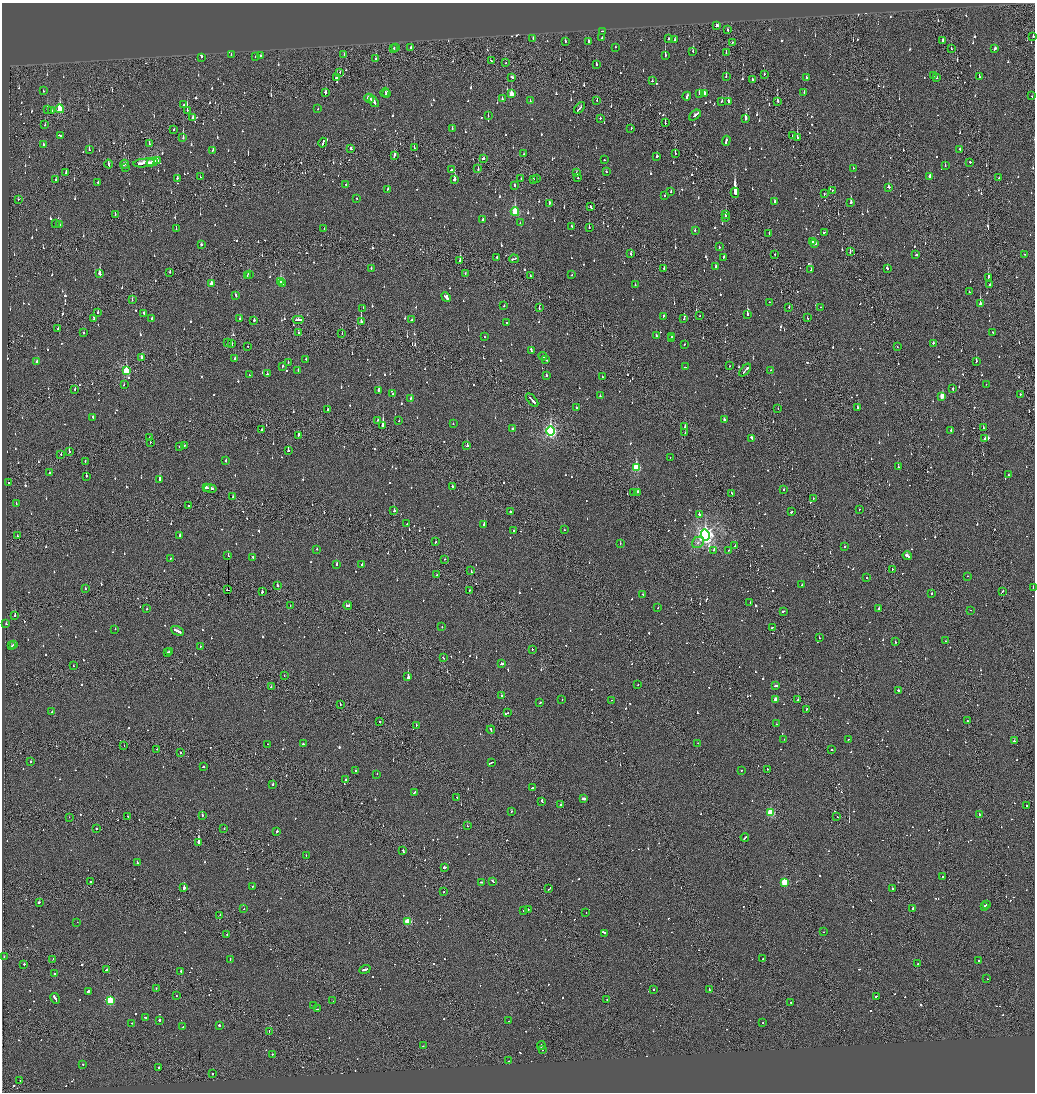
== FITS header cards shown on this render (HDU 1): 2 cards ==
NAXIS1  =                 2065
NAXIS2  =                 2180

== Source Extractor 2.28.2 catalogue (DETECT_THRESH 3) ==
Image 2065 x 2180 px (HDU 1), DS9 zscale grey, zoomed out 1/2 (1 PNG px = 2 x 2 image px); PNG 1037 x 1094 px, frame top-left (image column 1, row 2179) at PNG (2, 3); each listed source drawn as its Kron ellipse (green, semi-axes under 4 px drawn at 4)
Background -0.134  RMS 0.096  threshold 0.288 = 3 sigma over >= 5 px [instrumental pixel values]
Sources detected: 1526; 109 cannot appear on this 1/2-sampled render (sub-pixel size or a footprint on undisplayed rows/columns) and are neither listed nor drawn; of the other 1417, the 500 brightest by FLUX_AUTO listed and drawn (917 fainter detections omitted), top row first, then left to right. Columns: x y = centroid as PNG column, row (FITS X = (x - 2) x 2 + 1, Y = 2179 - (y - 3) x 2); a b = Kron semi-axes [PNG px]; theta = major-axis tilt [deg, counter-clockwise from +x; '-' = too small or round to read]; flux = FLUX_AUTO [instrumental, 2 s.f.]
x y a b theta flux
717 26 3 2 - 110
728 30 2 2 - 74
602 31 2 2 - 90
1033 36 2 2 - 120
602 37 3 2 - 110
533 38 2 2 - 85
668 39 2 2 - 94
675 40 2 2 - 87
565 41 3 2 - 77
588 41 3 2 - 100
942 41 3 1 - 240
732 42 2 1 - 95
411 47 3 2 - 99
615 47 2 2 - 88
396 48 3 2 - 93
951 48 2 2 - 70
394 49 3 2 - 200
995 49 3 2 - 92
693 51 3 2 - 280
726 52 2 1 - 59
231 54 2 1 - 92
344 54 2 2 - 71
260 55 2 2 - 110
665 55 4 2 - 350
256 56 2 2 - 58
202 57 2 2 - 60
376 59 2 2 - 72
491 61 2 1 - 70
506 63 2 1 - 57
596 64 2 2 - 170
340 72 2 1 - 60
764 74 2 1 - 74
726 76 2 2 - 67
933 76 2 2 - 63
336 77 4 2 - 210
512 77 4 2 - 110
806 77 2 2 - 58
979 77 3 2 - 79
936 78 3 2 - 63
752 80 2 1 - 400
652 81 2 2 - 63
43 91 2 2 - 110
385 92 4 2 - 58
804 92 2 2 - 120
325 93 3 2 - 360
699 93 3 1 - 110
704 93 3 3 - 140
386 94 2 2 - 200
511 94 3 2 - 340
687 96 4 2 - 180
1032 96 2 1 - 140
369 98 5 2 - 210
502 99 2 2 - 78
597 100 2 1 - 67
530 101 2 2 - 72
722 101 2 2 - 67
728 101 3 2 - 330
778 101 3 2 - 110
374 102 6 2 -53 210
184 104 2 1 - 61
580 108 7 2 49 330
60 109 4 3 - 850
318 109 2 2 - 58
47 110 3 2 - 170
187 110 4 1 - 280
52 111 4 2 - 87
695 115 7 2 38 520
488 116 2 2 - 77
193 117 3 2 - 93
600 118 2 2 - 78
745 118 3 2 - 1100
665 123 4 2 - 95
45 125 3 2 - 110
631 128 2 2 - 110
174 129 2 2 - 75
452 129 3 2 - 99
60 136 3 2 - 330
792 136 3 1 - 270
183 138 3 2 - 300
798 138 3 3 - 320
726 141 5 2 - 150
149 143 4 2 - 130
323 143 5 2 - 350
43 144 3 2 - 110
351 148 3 2 - 130
414 148 3 1 - 120
89 150 2 2 - 210
213 150 3 2 - 87
960 150 2 2 - 190
675 153 2 2 - 230
524 154 2 1 - 160
394 155 4 2 - 220
657 156 2 2 - 250
483 159 3 2 - 97
604 160 2 2 - 76
157 161 4 3 - 390
152 162 6 2 14 240
970 162 2 2 - 110
144 163 11 3 6 440
109 164 4 2 - 140
124 164 4 3 - 130
945 166 2 2 - 71
125 168 4 1 - 94
853 168 2 2 - 58
478 169 3 1 - 95
451 170 2 2 - 130
606 171 2 2 - 120
66 173 4 2 - 96
577 173 2 2 - 210
930 176 3 2 - 170
200 177 2 2 - 61
177 178 3 2 - 80
578 178 2 2 - 200
999 178 2 1 - 95
56 179 2 2 - 360
521 179 3 1 - 94
534 179 2 2 - 110
536 179 2 1 - 84
454 180 3 2 - 300
98 182 2 2 - 120
346 184 2 2 - 96
514 185 2 2 - 100
888 187 3 2 - 64
388 189 3 2 - 82
832 190 2 2 - 64
671 192 3 2 - 65
735 193 5 3 - 3200
824 194 3 1 - 63
665 196 2 2 - 60
356 198 2 2 - 70
18 199 2 1 - 70
775 201 3 2 - 72
851 202 4 2 - 300
549 203 3 1 - 320
591 207 3 2 - 160
515 212 4 3 - 1100
115 214 2 1 - 120
726 214 3 2 - 150
725 217 2 2 - 57
482 220 2 2 - 140
520 223 2 2 - 60
55 224 2 2 - 57
59 225 2 2 - 160
572 226 3 2 - 92
589 228 2 2 - 150
176 229 2 2 - 150
324 229 2 1 - 110
695 230 2 2 - 85
825 232 4 2 - 220
769 233 2 2 - 73
813 242 3 2 - 210
814 244 4 2 - 230
201 245 2 2 - 69
719 247 2 2 - 67
850 252 3 1 - 89
631 254 4 2 - 100
775 254 2 1 - 260
1024 254 2 2 - 73
916 255 3 2 - 110
497 257 2 2 - 100
724 257 3 2 - 75
514 259 5 2 - 170
460 260 2 2 - 290
716 267 3 2 - 160
371 268 2 2 - 93
887 268 2 2 - 160
664 269 3 1 - 310
811 270 2 2 - 78
170 272 2 2 - 76
465 273 2 2 - 68
100 274 3 2 - 420
249 274 3 2 - 100
572 275 2 2 - 60
247 276 2 2 - 110
530 276 3 2 - 79
988 277 3 2 - 320
281 281 4 3 - 770
211 284 3 2 - 150
283 284 2 2 - 190
635 285 2 2 - 57
990 285 2 2 - 130
969 292 2 2 - 150
236 295 3 2 - 120
446 297 5 2 - 630
132 300 3 2 - 86
769 302 2 1 - 57
980 304 2 2 - 6400
504 306 2 2 - 65
789 307 2 1 - 76
821 307 2 2 - 59
363 308 2 1 - 76
539 308 2 2 - 72
98 312 2 2 - 66
144 313 3 2 - 63
747 314 2 2 - 570
663 316 2 2 - 70
700 316 2 1 - 75
94 318 4 1 - 200
151 318 3 2 - 81
807 318 3 2 - 65
240 319 3 2 - 99
684 319 2 1 - 180
254 320 2 2 - 420
298 320 6 2 0 390
412 320 3 2 - 96
361 321 3 2 - 640
506 322 2 2 - 110
58 328 2 2 - 62
298 332 3 2 - 150
993 332 2 2 - 120
83 333 2 2 - 61
342 334 2 1 - 57
656 336 2 2 - 120
672 336 3 2 - 95
484 337 2 2 - 69
671 339 2 2 - 74
227 343 3 1 - 130
933 343 2 2 - 110
231 344 3 2 - 170
684 344 2 2 - 160
248 346 2 2 - 72
897 347 2 1 - 90
531 350 4 2 - 180
543 356 4 2 - 180
142 358 3 2 - 140
235 359 3 2 - 190
306 359 2 2 - 82
546 359 3 2 - 160
976 361 2 2 - 280
36 362 3 2 - 130
288 362 3 2 - 170
282 366 3 2 - 100
729 366 2 1 - 130
685 367 3 1 - 99
126 370 4 3 - 920
298 370 2 2 - 73
745 370 7 2 48 230
771 370 2 2 - 67
267 374 2 2 - 66
249 375 2 2 - 120
546 376 2 2 - 320
602 377 2 2 - 86
124 384 2 2 - 60
986 384 2 2 - 60
75 389 2 2 - 100
953 389 3 2 - 71
378 390 2 2 - 180
392 394 2 2 - 57
1020 394 2 2 - 79
600 396 2 2 - 150
942 396 3 3 - 330
411 398 2 2 - 310
532 400 8 2 -47 440
858 407 2 2 - 410
576 408 2 2 - 56
778 409 2 1 - 140
327 410 2 2 - 130
93 417 2 2 - 140
378 420 2 1 - 150
399 420 2 1 - 76
724 420 2 2 - 86
453 424 2 2 - 60
383 426 3 2 - 1200
685 426 2 2 - 76
512 428 2 2 - 72
983 428 2 2 - 86
262 429 2 2 - 64
951 430 2 2 - 170
551 431 4 3 - 3700
685 432 2 2 - 72
298 435 2 2 - 810
149 438 2 2 - 270
752 438 4 2 - 470
985 439 3 2 - 200
150 442 2 1 - 120
184 445 2 1 - 81
467 446 2 2 - 320
179 447 2 2 - 110
288 451 2 2 - 400
69 452 2 2 - 180
61 454 2 2 - 110
670 457 2 1 - 93
85 461 2 2 - 92
226 461 2 2 - 75
636 467 4 3 - 1200
898 467 2 2 - 130
50 473 2 2 - 74
1008 475 2 2 - 59
86 476 2 2 - 360
160 479 3 2 - 400
8 483 2 2 - 69
452 486 2 2 - 120
206 488 3 1 - 71
210 489 6 2 -10 210
784 489 2 2 - 67
637 492 3 2 - 110
633 493 2 1 - 73
732 493 3 2 - 97
232 497 3 2 - 110
813 499 3 2 - 150
16 504 2 2 - 110
188 505 2 1 - 82
859 509 2 1 - 130
394 511 2 2 - 210
510 511 2 2 - 160
791 512 3 2 - 99
699 514 3 2 - 160
407 524 2 2 - 64
484 525 2 2 - 210
513 530 2 2 - 70
564 530 2 2 - 63
179 535 2 2 - 150
705 535 6 4 -74 8500
17 536 2 2 - 93
435 542 2 2 - 66
698 542 6 5 - 67
620 544 2 2 - 86
735 546 2 1 - 72
844 547 2 2 - 270
317 549 2 2 - 83
714 550 2 2 - 190
728 550 2 2 - 170
228 556 3 2 - 67
907 556 5 2 - 240
253 557 2 2 - 100
170 558 2 2 - 91
445 559 2 1 - 390
336 564 2 2 - 360
362 564 2 2 - 130
892 569 2 2 - 82
471 571 3 2 - 99
437 575 2 2 - 71
967 576 2 2 - 64
867 578 2 2 - 240
277 585 2 2 - 240
802 585 2 2 - 160
1033 587 4 2 - 110
85 589 2 2 - 64
228 590 3 2 - 89
470 590 2 2 - 61
1003 591 2 2 - 74
262 592 3 2 - 96
931 593 2 2 - 180
643 594 3 2 - 61
750 602 2 2 - 68
348 605 4 2 - 170
290 606 2 1 - 79
658 608 2 1 - 89
147 609 2 2 - 99
879 609 2 2 - 110
970 610 2 1 - 79
783 611 3 2 - 320
15 615 2 1 - 490
6 624 2 1 - 110
442 627 2 2 - 63
772 628 2 1 - 230
115 629 2 2 - 57
177 631 7 2 -27 340
819 638 2 2 - 62
945 641 2 2 - 67
895 642 2 2 - 180
14 644 3 2 - 110
12 645 2 2 - 84
200 647 2 2 - 64
532 649 2 2 - 71
170 652 3 2 - 240
168 653 2 2 - 120
443 658 2 2 - 87
502 664 3 2 - 200
73 666 2 1 - 220
284 676 2 1 - 60
408 677 3 2 - 1600
638 685 2 2 - 170
775 686 3 2 - 130
271 687 2 2 - 100
899 690 3 2 - 160
502 696 2 2 - 240
562 699 2 1 - 110
611 700 2 2 - 80
776 700 3 3 - 300
798 700 2 2 - 180
540 703 2 2 - 61
340 705 2 1 - 130
806 709 3 2 - 97
52 712 2 2 - 180
508 713 2 1 - 100
967 721 2 2 - 140
379 722 2 2 - 110
776 724 2 2 - 57
416 725 2 2 - 67
491 730 4 2 - 190
784 739 2 2 - 66
848 739 2 2 - 68
1014 741 2 2 - 140
698 743 2 2 - 86
268 744 2 2 - 58
303 744 2 2 - 77
124 746 2 1 - 64
157 749 2 2 - 68
831 750 2 2 - 82
180 753 2 1 - 160
31 761 2 2 - 71
492 762 3 2 - 95
203 767 2 2 - 130
767 769 2 1 - 110
741 770 2 1 - 62
355 771 2 2 - 62
377 774 2 2 - 66
346 780 2 2 - 56
273 784 2 2 - 200
532 788 2 2 - 100
415 792 3 2 - 120
457 798 2 2 - 62
584 799 4 2 - 290
542 801 3 2 - 350
561 805 2 2 - 260
1026 806 2 1 - 180
511 811 2 2 - 95
770 812 3 3 - 1100
979 814 2 1 - 70
202 815 2 2 - 340
127 816 2 1 - 120
837 816 2 1 - 68
69 817 2 1 - 97
467 826 2 2 - 58
224 828 2 2 - 59
97 829 2 2 - 230
277 831 2 2 - 200
745 837 4 2 - 160
199 842 2 2 - 5700
403 850 2 1 - 76
306 855 2 2 - 59
137 862 3 2 - 66
445 867 3 2 - 420
943 877 2 2 - 120
90 881 2 2 - 59
493 881 3 2 - 89
482 882 4 2 - 260
784 882 3 3 - 820
252 886 2 2 - 70
184 887 2 2 - 1500
549 889 4 2 - 120
892 889 2 2 - 290
444 892 2 1 - 76
39 902 3 2 - 300
987 904 2 1 - 78
984 906 4 2 - 140
244 909 2 2 - 77
528 909 2 2 - 180
912 909 3 2 - 210
524 910 2 2 - 57
586 913 2 2 - 63
220 915 2 1 - 150
408 921 3 3 - 620
77 922 2 1 - 230
824 932 2 1 - 89
604 933 2 2 - 160
227 934 2 2 - 78
4 956 2 1 - 100
53 959 2 1 - 65
763 959 2 2 - 72
230 960 3 2 - 96
979 961 2 2 - 180
24 964 2 2 - 290
918 964 2 2 - 110
365 969 5 2 - 230
106 970 2 2 - 100
181 971 2 2 - 130
55 974 2 2 - 140
987 979 2 2 - 80
156 989 2 2 - 58
654 989 2 2 - 130
709 989 4 2 - 99
88 991 3 2 - 260
176 996 2 2 - 150
876 996 2 1 - 120
55 998 6 2 -59 320
607 999 2 1 - 86
110 1000 3 3 - 1200
333 1001 2 2 - 68
791 1002 2 1 - 96
314 1006 2 2 - 140
318 1009 4 2 - 130
145 1017 2 2 - 160
160 1020 2 2 - 910
509 1021 2 2 - 100
132 1023 2 2 - 98
763 1023 2 1 - 58
219 1025 2 2 - 320
183 1027 2 2 - 59
269 1032 3 1 - 110
423 1046 2 2 - 96
541 1046 4 2 - 140
542 1050 2 2 - 140
272 1054 2 2 - 130
509 1061 2 2 - 56
82 1064 2 2 - 180
159 1068 3 2 - 140
212 1074 2 2 - 91
20 1081 2 1 - 340
At the frame edge (FLAGS 8, measured only in part): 2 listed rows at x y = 1033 36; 1033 587
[917 fainter detections neither listed nor drawn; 109 sub-pixel or undisplayed-footprint detections neither listed nor drawn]